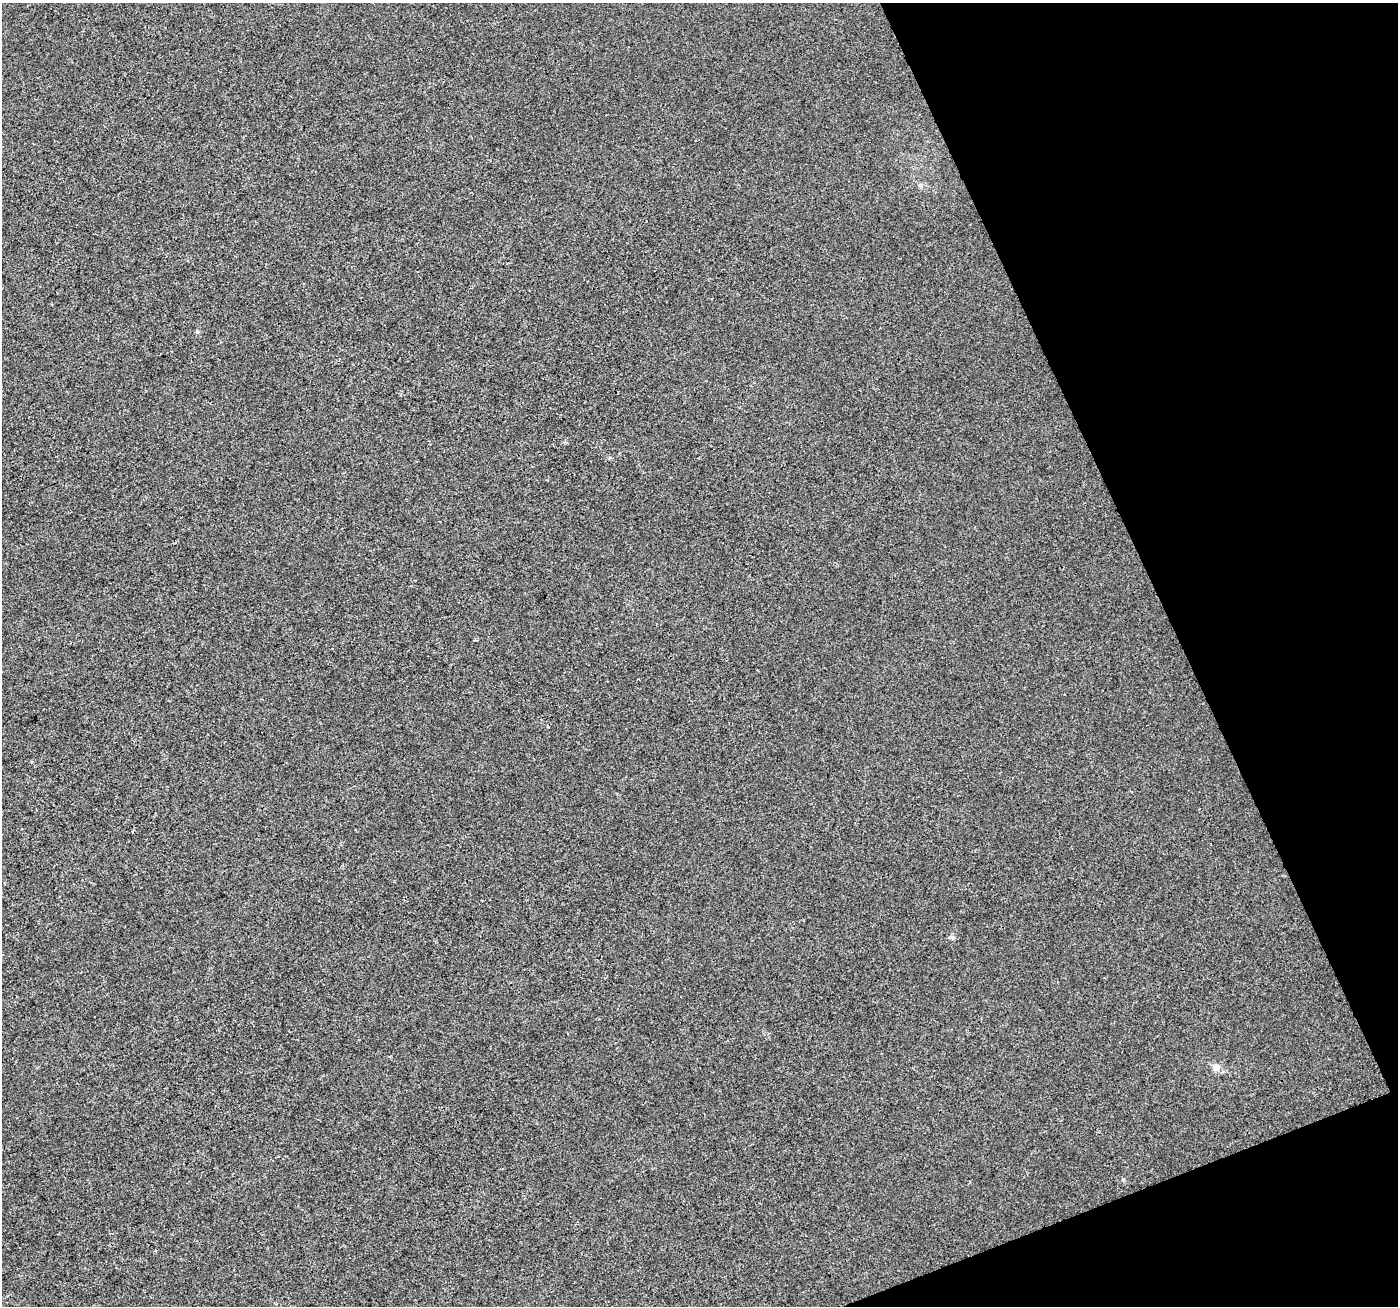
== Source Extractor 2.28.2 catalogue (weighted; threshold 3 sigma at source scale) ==
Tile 12 of 4 x 4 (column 4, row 3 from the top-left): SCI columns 4192-5587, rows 1388-2691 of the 5596 x 5449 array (HDU 1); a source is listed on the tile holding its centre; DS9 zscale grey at full resolution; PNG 1400 x 1308 px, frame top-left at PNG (2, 3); no overlay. Shown black and unused: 19% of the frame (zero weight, under 3 of 4 exposures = <1% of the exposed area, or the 3 px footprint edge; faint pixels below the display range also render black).
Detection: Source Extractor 2.28.2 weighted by HDU 2 'WHT'; one run over the whole footprint, this tile lists its part. Background 0.00326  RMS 0.0033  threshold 0.0148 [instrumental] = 3 sigma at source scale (4.5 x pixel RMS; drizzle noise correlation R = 1.50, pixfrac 1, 0.0396/0.0396 arcsec/px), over >= 5 px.
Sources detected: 3; all 3 listed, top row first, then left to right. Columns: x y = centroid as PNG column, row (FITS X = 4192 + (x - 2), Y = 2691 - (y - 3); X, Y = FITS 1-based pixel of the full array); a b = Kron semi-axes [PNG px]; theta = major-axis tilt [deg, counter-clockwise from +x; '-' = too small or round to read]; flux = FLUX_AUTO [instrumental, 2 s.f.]
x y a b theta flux
952 938 8 5 -42 0.71
1216 1067 5 5 - 4
1123 1179 5 3 - 0.33